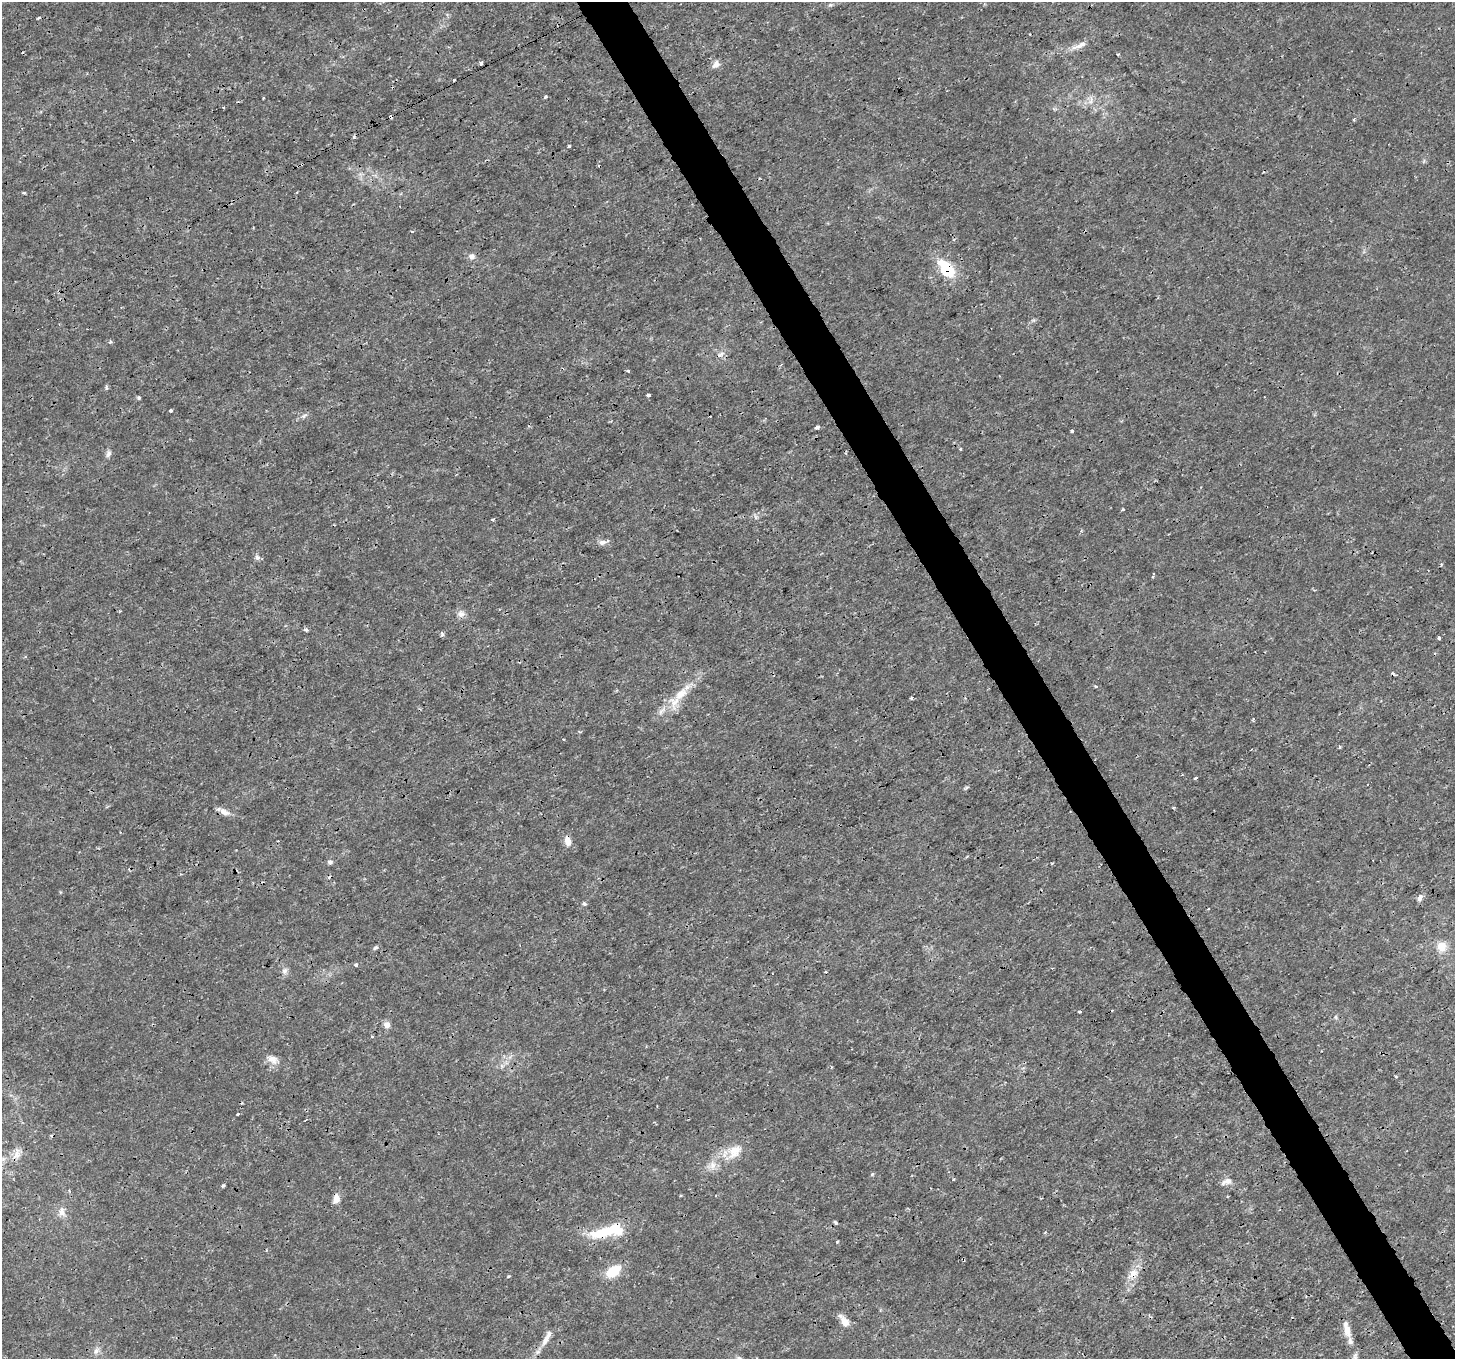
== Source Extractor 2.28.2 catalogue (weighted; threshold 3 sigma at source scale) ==
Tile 6 of 4 x 4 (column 2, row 2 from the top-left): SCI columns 1456-2908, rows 2887-4243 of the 5816 x 5711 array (HDU 1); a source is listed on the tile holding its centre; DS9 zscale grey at full resolution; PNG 1457 x 1361 px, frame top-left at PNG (2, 2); no overlay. Shown black and unused: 4% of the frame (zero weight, under 3 of 4 exposures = <1% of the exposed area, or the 3 px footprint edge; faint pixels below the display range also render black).
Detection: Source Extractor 2.28.2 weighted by HDU 2 'WHT'; one run over the whole footprint, this tile lists its part. Background 0.00181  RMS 7.9e-04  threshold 0.00358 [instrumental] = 3 sigma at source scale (4.5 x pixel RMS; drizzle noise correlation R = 1.50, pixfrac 1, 0.0396/0.0396 arcsec/px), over >= 5 px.
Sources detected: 90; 9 cosmic-ray / hot-pixel residue — not listed; the other 81 listed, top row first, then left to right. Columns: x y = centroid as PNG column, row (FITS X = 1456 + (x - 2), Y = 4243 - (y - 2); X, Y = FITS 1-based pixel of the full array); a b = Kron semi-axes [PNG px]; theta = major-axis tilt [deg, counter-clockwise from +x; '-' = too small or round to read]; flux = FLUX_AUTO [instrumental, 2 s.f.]
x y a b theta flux
830 5 6 5 - 0.13
39 18 4 3 - 0.12
1079 45 26 7 25 0.77
1118 54 3 3 - 0.16
481 63 3 3 - 1.1
716 64 11 8 49 0.43
545 97 4 3 - 0.13
1091 100 14 4 80 0.3
391 117 4 3 - 0.39
1354 119 3 3 - 0.17
569 146 3 3 - 0.27
24 193 6 3 0 0.1
412 231 4 3 - 0.076
472 256 9 8 - 0.33
947 268 15 9 -50 4.2
720 355 11 5 26 0.36
628 371 3 3 - 0.21
106 387 6 3 -72 0.12
648 395 3 3 - 0.56
139 398 4 4 - 0.17
171 411 3 3 - 0.15
304 416 9 5 22 0.25
817 427 4 3 - 1.1
1072 431 3 3 - 0.16
960 449 3 3 - 0.083
108 453 10 6 72 0.27
1123 509 3 3 - 0.12
493 520 4 3 - 0.11
602 542 11 7 8 0.35
257 557 7 7 - 0.25
1153 574 4 3 - 0.088
461 614 11 8 -14 0.42
306 630 6 4 -21 0.15
442 634 6 5 - 0.14
1439 638 3 3 - 0.29
1096 687 4 3 - 0.085
681 694 27 13 40 1.8
911 698 4 3 - 0.18
563 739 3 3 - 0.062
1339 747 3 3 - 0.21
1195 778 3 3 - 0.27
1173 808 3 3 - 0.11
224 812 16 7 -24 0.54
567 841 13 7 -76 0.65
330 862 6 5 - 0.21
1052 863 4 2 - 0.065
1420 898 10 6 67 0.32
584 904 6 5 - 0.13
1442 946 13 12 - 1
376 947 8 5 35 0.15
356 965 4 3 - 0.21
285 971 10 8 74 0.34
1079 1012 3 3 - 0.16
1336 1017 6 4 -89 0.12
387 1025 7 7 - 0.48
372 1037 4 3 - 0.11
272 1059 16 10 -27 0.65
502 1066 7 4 -71 0.16
831 1067 4 3 - 0.08
238 1114 4 2 - 0.061
305 1120 3 2 - 0.062
734 1152 28 14 46 1.8
17 1154 17 9 72 0.66
712 1165 15 11 36 0.83
872 1174 5 4 - 0.12
953 1179 3 3 - 0.093
1228 1181 12 9 5 0.53
223 1186 5 3 - 0.13
336 1199 10 7 77 0.62
62 1212 14 9 -82 0.57
835 1222 7 3 -36 0.11
606 1231 41 12 12 3.8
837 1242 3 3 - 0.093
614 1271 17 10 36 2.2
1133 1274 14 9 39 0.95
508 1277 4 3 - 0.095
844 1321 16 8 -53 0.71
1347 1329 23 8 -77 0.96
546 1338 26 7 62 0.8
96 1351 9 6 73 0.31
1355 1356 10 6 83 0.23
Overlapping masked pixels (flux is a lower limit): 9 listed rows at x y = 391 117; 947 268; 224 812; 567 841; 17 1154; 336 1199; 606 1231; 1133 1274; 546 1338